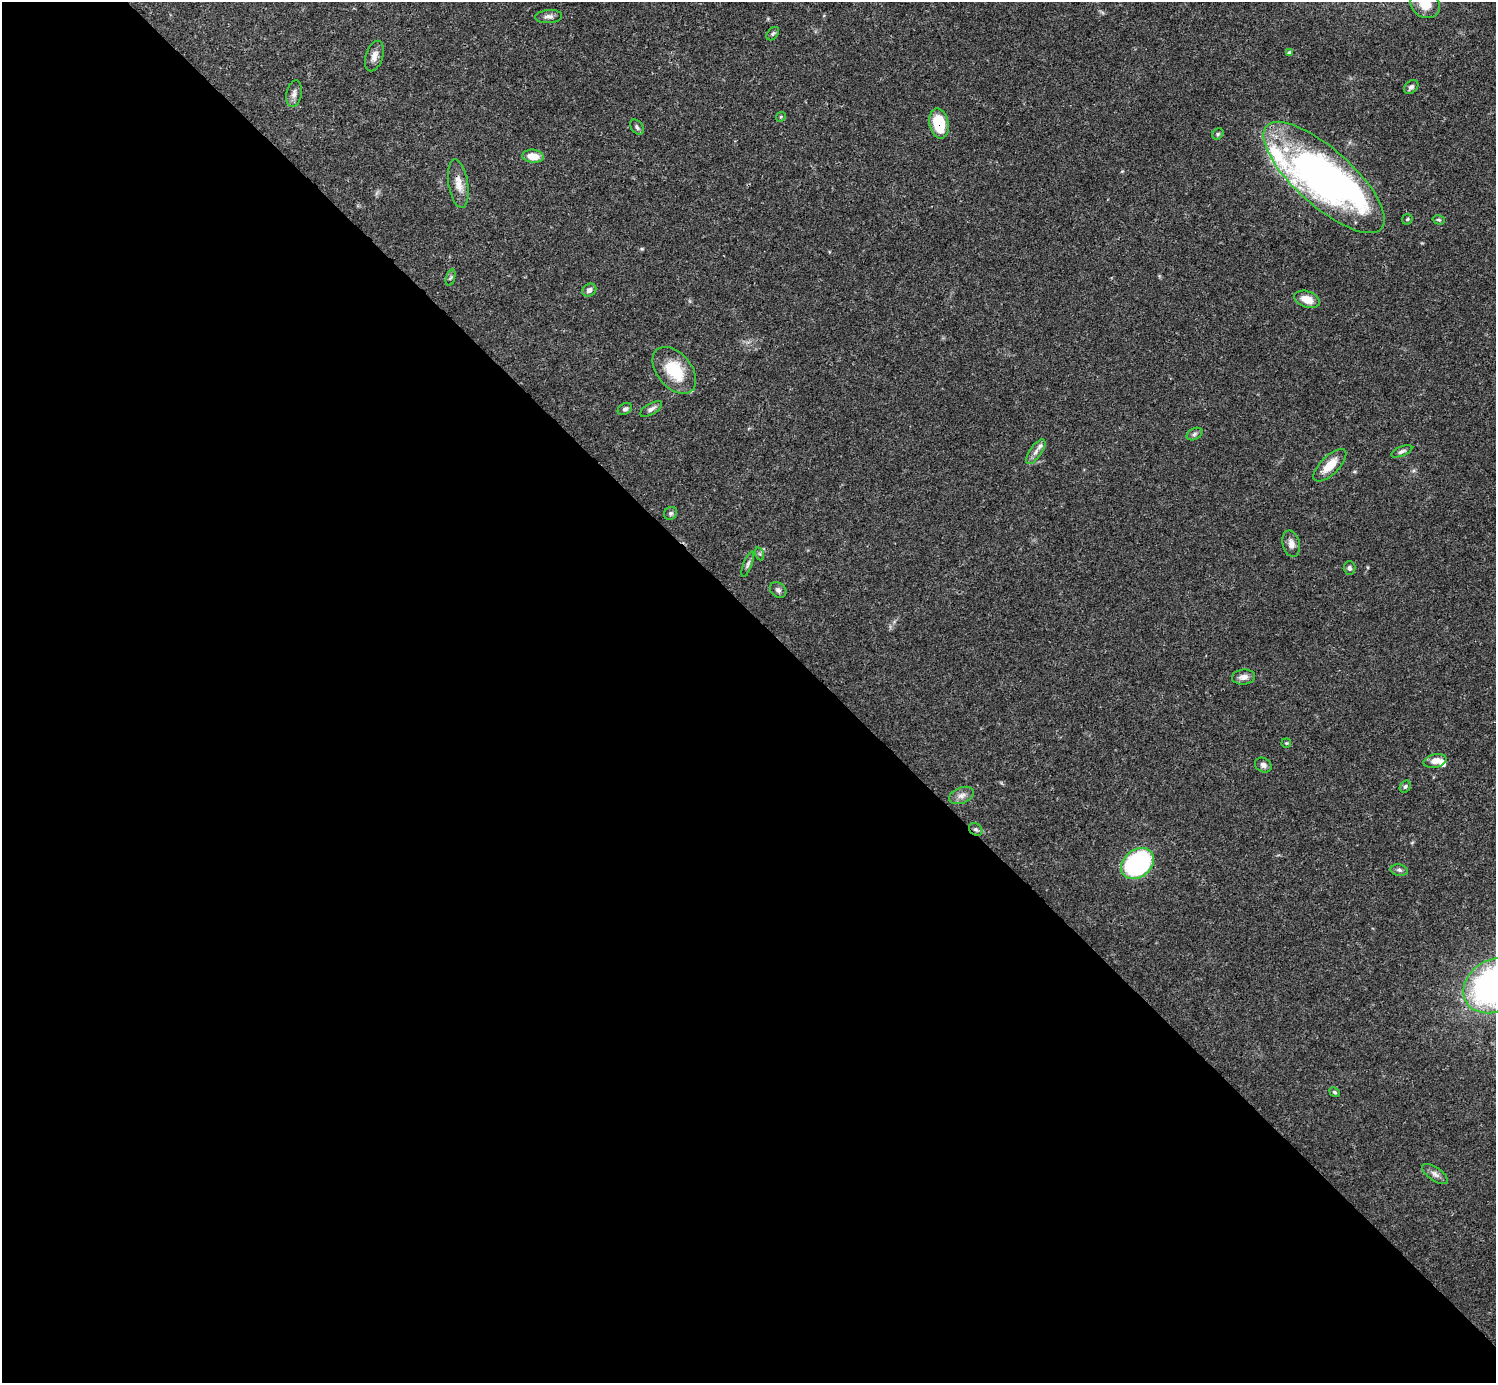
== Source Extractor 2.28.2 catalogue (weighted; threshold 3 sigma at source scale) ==
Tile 9 of 4 x 4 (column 1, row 3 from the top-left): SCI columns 1-1494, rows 1539-2919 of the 5982 x 5981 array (HDU 1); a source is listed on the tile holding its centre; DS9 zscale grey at full resolution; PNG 1498 x 1385 px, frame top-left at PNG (2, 2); each listed source drawn as its Kron ellipse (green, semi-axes under 4 px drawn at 4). Shown black and unused: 55% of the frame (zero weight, under 3 of 4 exposures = <1% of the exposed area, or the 3 px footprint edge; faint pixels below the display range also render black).
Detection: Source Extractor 2.28.2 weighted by HDU 2 'WHT'; one run over the whole footprint, this tile lists its part. Background 0.041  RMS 0.0027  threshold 0.012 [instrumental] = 3 sigma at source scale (4.5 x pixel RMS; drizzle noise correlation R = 1.50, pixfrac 1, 0.05/0.05 arcsec/px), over >= 5 px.
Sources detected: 50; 2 inside a brighter object's white glare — neither listed nor drawn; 4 inside a brighter listed object's ellipse — not listed separately; the other 44 listed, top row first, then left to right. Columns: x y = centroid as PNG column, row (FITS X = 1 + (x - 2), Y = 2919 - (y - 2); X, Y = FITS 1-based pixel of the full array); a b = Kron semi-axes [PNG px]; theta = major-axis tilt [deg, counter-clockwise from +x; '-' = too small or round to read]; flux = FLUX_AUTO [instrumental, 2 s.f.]
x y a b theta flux
1425 4 16 13 -38 5.3
549 17 13 6 4 1.2
773 34 7 5 49 0.52
1289 53 4 4 - 0.94
374 56 16 8 72 1.8
1411 87 8 6 41 0.92
294 94 14 7 78 1.3
781 117 5 4 - 0.33
939 123 15 9 -78 9.4
637 127 8 5 -55 0.68
1218 134 6 5 - 0.44
533 156 11 6 -6 3.5
1324 177 77 28 -42 80
458 184 24 9 -81 3.2
1407 219 6 4 45 0.39
1439 220 6 4 -15 0.42
451 278 8 3 71 0.46
589 290 7 6 - 1.2
1307 299 13 8 -20 3.3
674 370 27 17 -50 10
625 409 8 5 31 0.7
651 409 12 5 30 1
1194 434 8 5 28 0.69
1402 451 11 4 23 0.72
1036 452 14 6 55 1.3
1330 465 21 9 45 4.3
671 513 7 6 - 0.55
1291 544 13 8 -77 1.6
760 554 6 4 -71 0.4
748 564 13 4 69 0.72
1349 568 7 6 - 0.63
778 590 9 7 -37 0.88
1244 677 11 7 6 1.7
1286 743 5 4 - 0.29
1435 761 11 6 12 2.3
1263 765 9 7 -31 1.1
1405 787 6 5 - 0.53
961 795 13 8 21 1.5
976 829 7 5 -35 0.64
1137 864 18 13 39 35
1399 870 8 5 -10 0.72
1494 986 33 25 30 110
1335 1092 5 4 - 0.41
1435 1174 15 7 -35 1.3
Overlapping masked pixels (flux is a lower limit): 2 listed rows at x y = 939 123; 976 829
Isophote crosses this tile's border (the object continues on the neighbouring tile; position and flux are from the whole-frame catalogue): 2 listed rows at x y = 1425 4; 1494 986